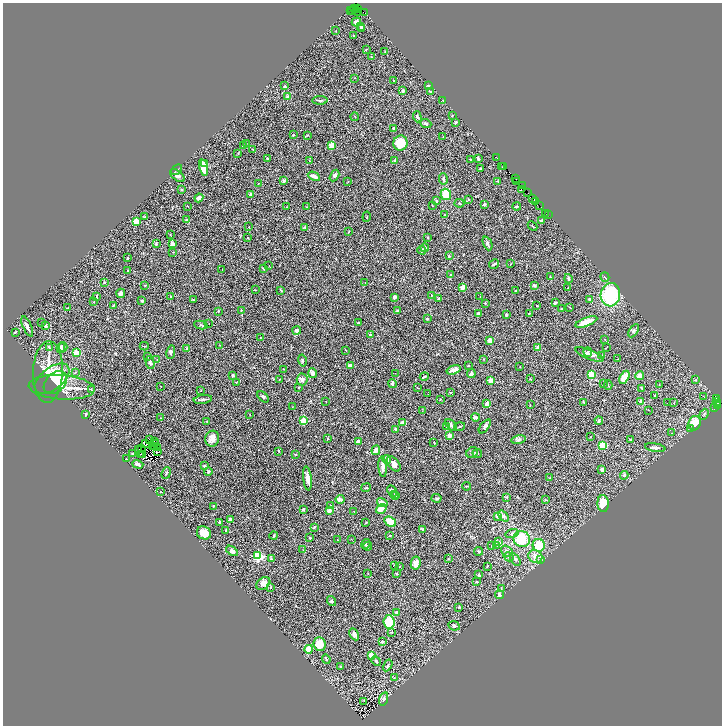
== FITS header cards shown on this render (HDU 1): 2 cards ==
NAXIS1  =                 1439
NAXIS2  =                 1447

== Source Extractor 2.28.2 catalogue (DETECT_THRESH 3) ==
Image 1439 x 1447 px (HDU 1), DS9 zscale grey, zoomed out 1/2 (1 PNG px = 2 x 2 image px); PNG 724 x 728 px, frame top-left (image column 2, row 1446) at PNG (3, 3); each listed source drawn as its Kron ellipse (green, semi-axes under 4 px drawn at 4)
Background 1.78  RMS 0.055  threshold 0.165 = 3 sigma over >= 5 px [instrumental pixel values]
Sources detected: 453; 77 cannot appear on this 1/2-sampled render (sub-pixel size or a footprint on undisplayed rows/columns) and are neither listed nor drawn; the other 376 listed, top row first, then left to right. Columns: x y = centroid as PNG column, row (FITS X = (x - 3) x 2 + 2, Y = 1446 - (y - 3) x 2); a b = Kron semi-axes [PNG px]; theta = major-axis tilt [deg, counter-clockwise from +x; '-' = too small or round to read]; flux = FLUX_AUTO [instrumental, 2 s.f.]
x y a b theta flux
357 8 3 1 - 47
354 9 2 2 - 100
351 10 3 2 - 59
353 10 2 1 - 67
357 11 4 2 - 220
365 13 2 1 - 20
356 22 5 4 - 40
361 26 3 3 - 10
361 29 4 3 - 28
336 31 2 1 - 3.5
354 36 3 3 - 8.3
366 49 2 2 - 4.5
385 52 2 1 - 3.8
372 57 4 2 - 5.9
355 78 2 2 - 3.8
394 81 2 1 - 7.1
285 86 3 2 - 11
428 86 3 2 - 7.7
403 91 4 3 - 13
430 91 3 2 - 5.7
287 97 3 3 - 32
320 100 7 2 1 19
443 101 2 2 - 3.2
452 116 3 2 - 5.3
354 117 4 2 - 4.8
417 117 5 3 - 12
455 122 4 3 - 8.3
426 123 6 4 -21 20
393 128 3 3 - 24
293 135 2 2 - 22
307 135 3 2 - 5.6
443 137 2 1 - 3.5
246 143 2 2 - 4.1
400 143 7 7 - 200
332 145 4 3 - 170
243 146 3 2 - 7.6
253 150 4 2 - 7.4
238 153 3 2 - 8.7
496 157 3 1 - 60
268 158 3 2 - 9.1
478 158 4 2 - 18
309 160 2 2 - 3.6
470 160 3 2 - 8.3
395 161 3 2 - 17
205 163 3 2 - 26
504 166 4 1 - 45
203 167 8 4 -77 210
502 167 2 1 - 4.6
480 169 3 2 - 12
177 170 6 3 39 13
177 176 8 5 -39 35
314 176 6 3 -27 59
334 176 6 4 59 22
443 179 6 3 -79 20
516 179 2 1 - 12
283 180 4 3 - 11
498 181 3 2 - 12
348 182 2 2 - 3.2
516 182 3 2 - 120
258 183 2 1 - 6.8
522 186 2 1 - 120
182 189 2 2 - 12
521 190 2 1 - 85
528 193 3 1 - 49
251 194 2 2 - 93
446 194 6 5 - 200
199 198 4 4 - 37
532 199 2 1 - 64
437 200 3 3 - 6.6
468 200 4 3 - 7.7
536 201 3 2 - 79
459 203 5 2 - 6.9
432 205 3 2 - 4.1
484 205 4 3 - 15
188 206 3 2 - 3.4
517 206 4 3 - 11
540 206 3 2 - 45
286 207 2 2 - 4.3
307 207 4 2 - 5.7
546 214 2 1 - 8.6
548 214 2 1 - 64
445 215 3 2 - 4.6
144 217 4 3 - 10
367 217 5 2 - 5.7
187 220 2 2 - 34
542 221 4 3 - 17
136 222 3 2 - 340
533 226 5 2 - 7.2
249 227 2 2 - 5.9
305 227 3 3 - 9.1
349 232 3 1 - 4
170 235 2 1 - 4.3
248 238 3 2 - 5.6
428 238 3 2 - 7.3
487 243 7 3 -67 25
156 244 3 2 - 13
173 244 4 3 - 34
425 248 4 3 - 41
422 250 4 4 - 14
173 252 2 2 - 6.9
449 256 2 2 - 6.7
127 258 2 2 - 8.3
494 264 5 2 - 27
510 264 3 2 - 4.8
269 265 2 1 - 2.7
222 269 3 2 - 4.5
264 269 3 3 - 13
127 271 2 2 - 5.6
450 275 3 2 - 8.6
550 277 2 2 - 10
605 277 5 2 - 8.4
568 279 5 3 - 20
365 282 2 1 - 3.9
104 283 3 3 - 15
145 285 3 2 - 3.5
534 285 3 2 - 36
463 287 2 2 - 190
568 288 3 2 - 7.2
255 290 2 2 - 3.7
281 290 3 2 - 7.1
516 290 2 2 - 9.4
121 293 5 3 - 32
431 295 3 2 - 5.1
610 295 12 9 78 620
96 296 4 2 - 11
171 296 2 2 - 7.4
394 297 3 3 - 25
480 297 2 1 - 3.3
439 299 4 3 - 8.9
589 299 3 3 - 20
193 300 2 2 - 9.5
142 301 3 2 - 14
94 302 2 2 - 4.5
485 303 2 2 - 7.3
555 303 4 2 - 16
113 305 3 2 - 5.6
537 306 2 2 - 9.7
570 307 3 2 - 4.8
68 308 2 2 - 7.2
562 309 4 3 - 7.3
241 310 2 2 - 6.8
397 310 3 2 - 8.9
218 311 3 2 - 8.7
529 313 3 2 - 6.7
478 314 3 3 - 30
506 315 3 2 - 23
427 319 3 3 - 8.4
42 322 2 1 - 36
586 322 11 3 21 160
209 323 2 2 - 3
358 323 2 2 - 16
201 325 6 3 -9 13
27 326 11 3 -67 37
46 326 3 3 - 11
297 331 4 4 - 34
634 331 7 4 59 20
15 332 4 3 - 14
370 335 2 2 - 13
260 338 2 2 - 4.4
490 340 3 3 - 73
605 340 3 2 - 4
219 345 2 2 - 3.2
144 346 4 1 - 4.9
49 347 3 2 - 7.3
63 347 5 3 - 21
607 347 2 1 - 3.4
61 348 5 3 - 21
538 348 3 3 - 61
187 349 3 2 - 6.6
345 350 4 2 - 5.3
171 352 7 4 81 24
588 352 5 4 - 17
76 353 3 2 - 250
589 355 15 4 -22 55
602 355 3 3 - 11
148 357 2 2 - 4
484 359 2 2 - 3.7
618 359 3 2 - 3
157 360 3 2 - 3.8
302 361 6 3 -78 15
150 363 6 3 -76 20
468 365 2 2 - 5.1
350 366 3 3 - 46
520 367 2 1 - 2.8
284 369 2 2 - 5.1
454 370 7 3 17 69
48 372 31 15 87 300
75 372 4 3 - 6.8
312 373 5 3 - 48
395 373 2 1 - 2.7
471 374 4 3 - 28
233 375 3 3 - 11
591 375 4 3 - 170
639 376 5 3 - 57
424 377 4 2 - 17
624 377 7 4 61 130
52 379 20 11 38 180
530 379 2 2 - 6.7
279 380 3 2 - 4
302 380 6 5 - 41
490 380 2 2 - 160
695 380 4 2 - 7.7
55 382 13 9 44 140
236 382 3 2 - 5
392 383 4 3 - 17
603 383 3 2 - 4
608 385 5 2 - 6.7
659 385 2 1 - 7.7
161 386 2 1 - 2.9
62 387 33 12 -4 280
299 387 3 2 - 7.2
418 388 3 1 - 4.3
642 388 4 2 - 9.7
91 390 4 3 - 9.4
201 391 2 2 - 3.6
450 392 4 3 - 7.4
428 394 2 1 - 2.5
655 396 3 3 - 7.4
263 397 7 3 -48 16
704 397 3 2 - 5.3
717 398 3 2 - 39
203 399 9 2 8 19
440 399 2 2 - 4.7
716 401 2 1 - 82
326 402 2 2 - 3.1
583 402 4 2 - 6.5
641 402 4 3 - 34
674 402 3 2 - 6.2
667 403 2 1 - 7.5
717 403 4 3 - 200
487 404 4 3 - 53
530 405 2 2 - 3.4
718 405 2 1 - 46
292 407 3 1 - 4.1
715 407 4 2 - 99
648 410 2 2 - 2.5
422 411 2 2 - 3.5
85 414 3 2 - 13
704 414 6 2 71 12
250 415 2 2 - 3.5
475 417 4 3 - 45
161 418 3 2 - 5.2
304 420 3 3 - 540
207 421 3 2 - 5.5
599 421 4 3 - 14
403 423 3 3 - 110
695 423 7 6 - 190
451 425 7 3 -46 38
485 426 8 4 51 27
447 427 4 3 - 8.8
460 427 5 2 - 10
396 429 3 3 - 27
690 429 3 3 - 19
672 433 3 2 - 5.1
449 435 2 2 - 150
590 437 2 2 - 3.1
328 438 3 2 - 5.6
212 439 8 7 - 66
518 439 7 4 11 24
631 439 2 2 - 6.9
150 440 2 1 - 3.1
358 441 3 3 - 50
155 442 2 1 - 6.9
434 442 3 2 - 6
146 443 3 1 - 1.8
156 444 2 1 - 5.3
602 445 3 3 - 440
153 446 2 1 - 4
154 446 2 1 - 1.3
157 448 2 1 - 2.1
655 448 10 4 -10 33
141 449 2 1 - 4.2
139 450 2 1 - 0.89
376 450 5 4 - 53
279 451 3 2 - 6.8
157 452 3 1 - 0.43
472 453 6 5 - 20
477 453 4 3 - 20
132 454 3 2 - 10
140 454 3 2 - 0.12
142 455 2 1 - 5.1
295 455 2 2 - 18
126 459 2 2 - 5.9
387 460 4 4 - 59
138 464 6 4 -19 41
394 464 9 5 -53 57
204 466 3 2 - 11
383 467 10 4 -86 60
602 469 3 3 - 37
208 471 4 3 - 12
166 473 6 2 67 11
624 475 4 3 - 16
307 478 12 4 -83 57
549 478 2 2 - 3.2
466 486 4 2 - 11
366 488 5 2 - 8.7
392 491 6 4 -60 23
160 492 2 1 - 3.3
394 494 3 3 - 10
395 496 3 2 - 8.9
507 497 3 3 - 12
437 498 5 3 - 13
340 499 4 3 - 43
545 500 2 2 - 10
382 503 5 3 - 87
603 503 8 6 -87 220
213 506 2 2 - 8.5
331 506 2 2 - 15
303 509 2 2 - 32
381 509 5 4 - 72
329 511 4 3 - 53
354 511 2 1 - 3.1
504 516 6 4 -50 39
497 517 3 3 - 31
230 519 3 3 - 21
220 522 3 2 - 12
366 522 2 2 - 9.1
390 522 6 4 -33 140
314 527 4 2 - 19
423 529 4 2 - 12
226 531 3 2 - 16
204 533 7 6 - 140
512 534 7 3 15 23
274 535 4 3 - 8.7
390 535 3 2 - 10
310 538 2 2 - 12
351 539 3 1 - 3.1
522 539 8 8 - 270
337 540 2 2 - 3.3
499 542 3 2 - 7
366 544 5 2 - 6.3
491 545 2 2 - 2.9
539 545 6 6 - 200
367 546 4 3 - 12
497 546 2 2 - 3.6
303 550 2 2 - 3.8
232 551 7 4 -35 39
478 551 4 3 - 19
507 551 6 4 -38 29
258 556 3 3 - 1500
535 556 7 6 - 71
509 557 5 3 - 17
271 559 2 2 - 12
448 559 3 2 - 4.1
515 559 7 4 -58 20
540 560 4 3 - 14
416 563 6 5 - 64
394 565 2 2 - 8.6
487 566 4 2 - 6.3
399 567 3 2 - 4.8
368 574 3 2 - 4.8
397 574 2 2 - 12
479 575 2 2 - 16
476 581 3 2 - 6.9
263 583 8 5 38 53
271 587 3 2 - 12
501 588 3 2 - 5.1
499 595 4 3 - 27
332 601 5 4 - 14
459 607 4 3 - 7.1
396 612 3 2 - 14
389 622 6 5 - 250
454 626 6 4 -26 20
392 632 2 2 - 8.8
354 634 6 4 -62 46
382 641 2 2 - 37
319 644 7 6 - 180
309 649 4 4 - 150
371 655 4 3 - 71
326 659 5 2 - 16
376 661 5 2 - 10
388 665 6 3 60 12
341 667 2 2 - 36
394 678 3 3 - 7.8
384 699 7 3 74 18
364 701 2 1 - 48
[77 sub-pixel or undisplayed-footprint detections neither listed nor drawn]